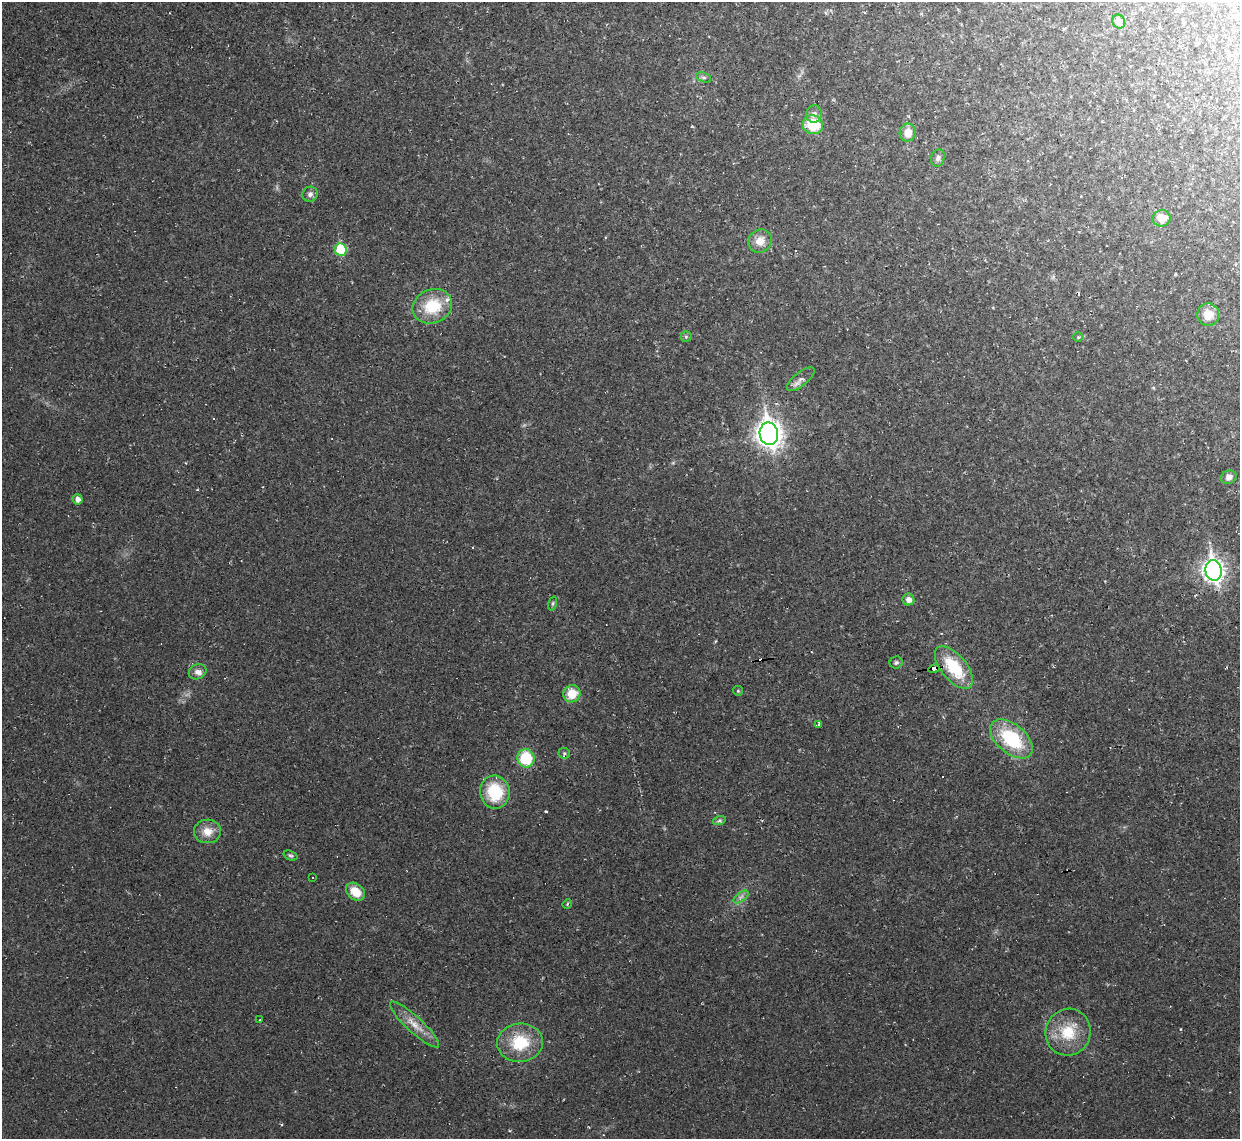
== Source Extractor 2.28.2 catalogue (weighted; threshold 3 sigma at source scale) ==
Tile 10 of 4 x 4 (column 2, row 3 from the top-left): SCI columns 1239-2476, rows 1274-2410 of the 4953 x 4933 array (HDU 1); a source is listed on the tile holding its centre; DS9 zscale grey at full resolution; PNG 1242 x 1141 px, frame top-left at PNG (2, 2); each listed source drawn as its Kron ellipse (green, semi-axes under 4 px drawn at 4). Shown black and unused: <1% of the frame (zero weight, under 2 of 3 exposures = <1% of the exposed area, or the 3 px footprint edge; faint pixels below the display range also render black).
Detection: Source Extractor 2.28.2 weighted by HDU 2 'WHT'; one run over the whole footprint, this tile lists its part. Background 0.0341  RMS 0.0064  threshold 0.0287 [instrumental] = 3 sigma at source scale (4.5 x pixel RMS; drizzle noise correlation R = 1.50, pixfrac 1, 0.05/0.05 arcsec/px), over >= 5 px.
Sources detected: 48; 4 cosmic-ray / hot-pixel residue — neither listed nor drawn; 1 inside a brighter listed object's ellipse — not listed separately; the other 43 listed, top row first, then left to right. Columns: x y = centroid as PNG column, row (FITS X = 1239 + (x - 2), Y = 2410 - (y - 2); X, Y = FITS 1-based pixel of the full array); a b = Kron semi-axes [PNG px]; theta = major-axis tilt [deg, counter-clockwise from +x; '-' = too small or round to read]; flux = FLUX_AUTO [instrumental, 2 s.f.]
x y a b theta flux
1119 22 7 6 - 7.4
704 77 8 4 -19 1.6
814 114 8 8 - 2.9
813 125 10 9 - 24
908 133 9 8 - 7.5
938 158 9 6 71 2.1
310 194 8 7 - 2.5
1162 218 9 8 - 9
760 241 12 11 - 7.4
341 250 6 6 - 30
432 306 20 17 23 25
1208 315 11 11 - 9.1
686 337 5 5 - 1
1078 337 5 5 - 0.92
801 379 17 6 39 3.5
769 434 11 9 -79 590
1229 477 8 6 27 3
78 499 5 5 - 3.4
1214 570 10 8 -79 350
908 600 6 6 - 3.7
553 603 7 3 71 0.95
896 663 6 6 - 1.3
954 667 25 12 -50 28
934 669 5 3 - 64
198 672 9 7 23 3.5
738 691 5 4 - 0.78
572 694 9 8 - 13
818 724 3 3 - 97
1011 739 25 14 -40 40
564 753 6 5 - 1.1
526 758 9 8 - 28
495 792 16 14 -80 30
719 821 6 4 18 1.4
207 831 13 11 -3 7.9
290 855 7 4 -20 1.1
313 877 3 3 - 1.3
355 892 10 8 -41 11
741 897 9 4 37 2.1
567 904 5 4 - 0.83
260 1020 3 2 - 0.51
414 1024 32 8 -43 9.2
1068 1032 23 22 - 22
520 1043 23 19 6 27
Overlapping masked pixels (flux is a lower limit): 1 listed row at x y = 934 669
Unlisted compact peaks at least as high as the median listed source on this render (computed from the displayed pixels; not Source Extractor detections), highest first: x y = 546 811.